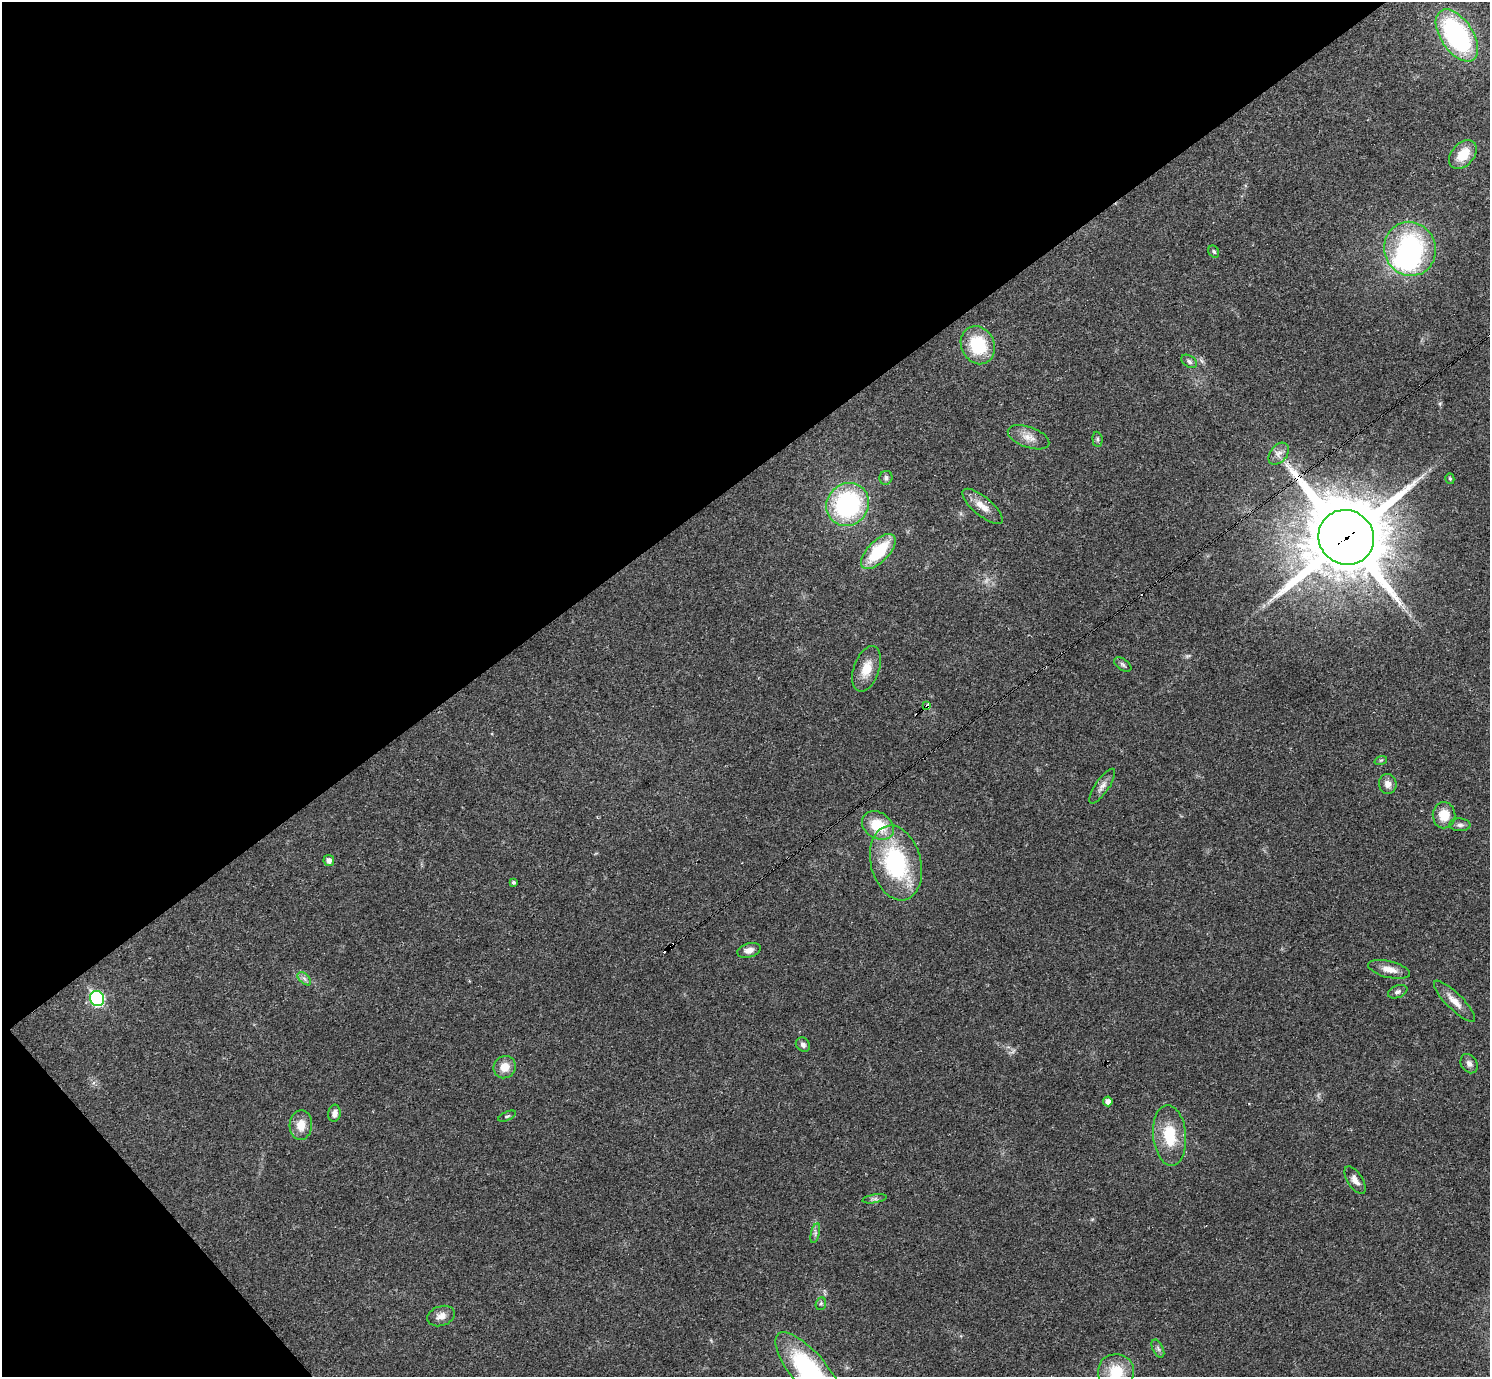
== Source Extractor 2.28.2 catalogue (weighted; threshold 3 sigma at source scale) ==
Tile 5 of 4 x 4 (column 1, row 2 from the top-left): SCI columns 1-1488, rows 2906-4280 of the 5955 x 5951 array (HDU 1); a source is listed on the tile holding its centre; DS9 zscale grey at full resolution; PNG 1492 x 1379 px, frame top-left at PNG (2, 2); each listed source drawn as its Kron ellipse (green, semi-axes under 4 px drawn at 4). Shown black and unused: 38% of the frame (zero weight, under 3 of 4 exposures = <1% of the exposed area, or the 3 px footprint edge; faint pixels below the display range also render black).
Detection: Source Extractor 2.28.2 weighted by HDU 2 'WHT'; one run over the whole footprint, this tile lists its part. Background 0.0352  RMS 0.0026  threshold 0.0118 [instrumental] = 3 sigma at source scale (4.5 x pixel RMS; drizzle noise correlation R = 1.50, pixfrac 1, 0.05/0.05 arcsec/px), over >= 5 px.
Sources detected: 56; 1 too faint to see at this stretch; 1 inside a brighter object's white glare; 5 cosmic-ray / hot-pixel residue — neither listed nor drawn; the other 49 listed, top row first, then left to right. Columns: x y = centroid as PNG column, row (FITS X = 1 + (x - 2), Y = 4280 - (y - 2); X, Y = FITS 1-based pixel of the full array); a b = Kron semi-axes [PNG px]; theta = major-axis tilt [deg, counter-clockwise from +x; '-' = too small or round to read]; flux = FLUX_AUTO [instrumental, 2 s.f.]
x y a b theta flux
1457 35 29 16 -56 45
1463 155 16 11 48 5.3
1410 249 27 26 - 35
1214 252 6 5 - 0.51
978 345 19 16 -64 13
1189 361 8 5 -35 0.72
1028 437 22 10 -19 2.9
1097 439 8 5 -85 0.49
1279 454 12 8 50 1.6
886 478 7 6 - 0.7
1450 479 5 4 - 0.46
848 504 22 20 50 36
982 506 25 9 -40 3.4
1346 537 28 27 - 2800
878 551 22 10 46 13
1123 664 10 5 -37 0.67
867 669 24 12 70 4.5
927 706 3 3 - 2.1
1381 760 6 4 18 0.36
1388 784 10 9 - 1.8
1102 786 20 7 56 1.6
1444 815 13 11 88 5
878 825 17 13 -32 8.2
1460 825 10 6 -3 0.91
329 860 5 5 - 1.2
896 863 38 25 -75 29
514 882 4 4 - 0.48
749 950 12 7 17 1.4
1389 969 21 8 -13 2.8
304 979 8 5 -44 0.79
1398 992 10 6 22 0.81
97 998 8 7 - 35
1454 1001 28 8 -45 2.9
803 1045 8 6 -48 0.95
1469 1064 10 8 -58 1.1
505 1067 11 10 - 3.3
1108 1101 5 4 - 1.4
334 1113 8 6 82 1.3
507 1116 9 3 25 0.42
301 1125 15 11 86 3.4
1170 1135 30 16 -85 9.5
1355 1180 15 7 -58 1.7
874 1199 12 3 10 0.65
815 1233 10 4 77 0.75
821 1304 6 5 - 0.47
441 1316 14 9 19 2
1158 1349 10 5 -63 0.72
810 1372 50 18 -51 41
1116 1372 18 17 - 7.2
Overlapping masked pixels (flux is a lower limit): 2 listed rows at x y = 1346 537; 927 706
Isophote crosses this tile's border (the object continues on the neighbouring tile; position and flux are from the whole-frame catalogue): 2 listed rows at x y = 810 1372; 1116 1372